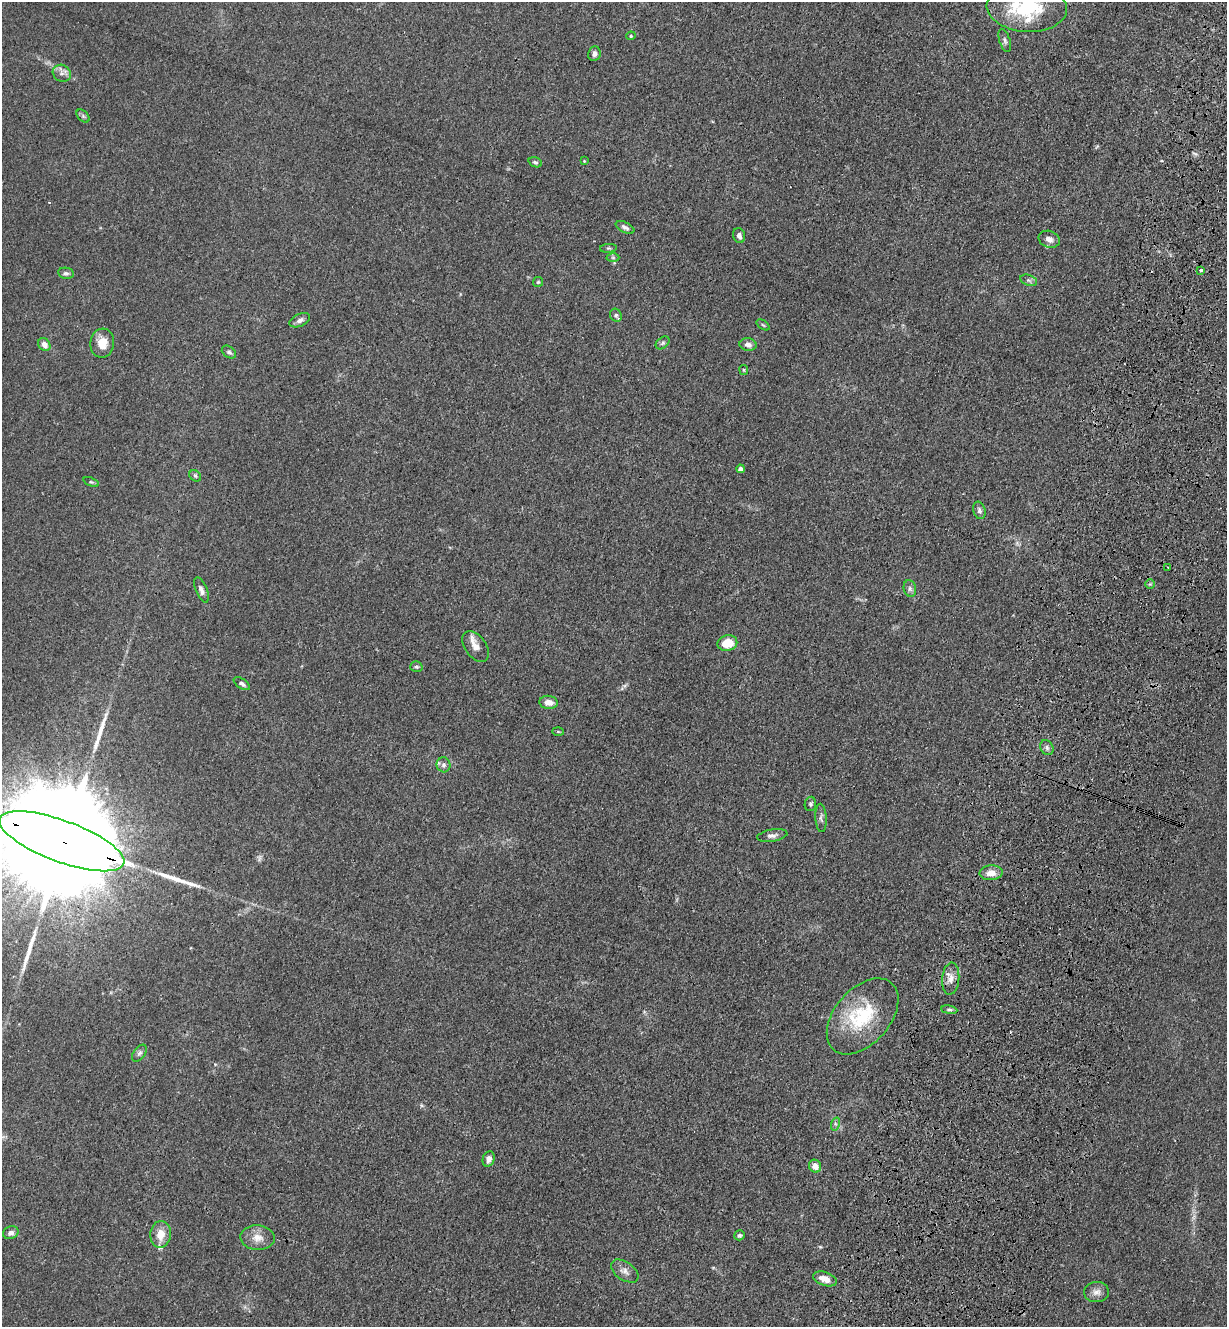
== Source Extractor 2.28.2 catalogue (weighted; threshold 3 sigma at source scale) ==
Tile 10 of 4 x 4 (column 2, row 3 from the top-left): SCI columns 1455-2679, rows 1358-2682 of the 5485 x 5364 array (HDU 1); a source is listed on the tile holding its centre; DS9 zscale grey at full resolution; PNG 1229 x 1329 px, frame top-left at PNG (2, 2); each listed source drawn as its Kron ellipse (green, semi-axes under 4 px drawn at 4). Shown black and unused: <1% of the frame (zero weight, under 3 of 4 exposures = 5% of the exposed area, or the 3 px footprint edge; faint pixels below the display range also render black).
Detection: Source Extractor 2.28.2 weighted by HDU 2 'WHT'; one run over the whole footprint, this tile lists its part. Background 0.0365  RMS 0.0045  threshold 0.0201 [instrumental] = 3 sigma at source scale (4.5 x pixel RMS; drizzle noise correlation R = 1.50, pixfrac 1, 0.05/0.05 arcsec/px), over >= 5 px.
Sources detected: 72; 1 inside a brighter object's white glare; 2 cosmic-ray / hot-pixel residue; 3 long thin detections or spike segments (spike, bleed or trail) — neither listed nor drawn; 5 inside a brighter listed object's ellipse — not listed separately; the other 61 listed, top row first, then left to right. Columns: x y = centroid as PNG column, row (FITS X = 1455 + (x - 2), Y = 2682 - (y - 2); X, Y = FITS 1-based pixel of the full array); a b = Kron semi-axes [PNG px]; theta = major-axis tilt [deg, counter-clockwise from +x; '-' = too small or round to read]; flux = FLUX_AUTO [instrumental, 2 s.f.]
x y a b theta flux
1027 7 40 24 -4 33
631 36 5 4 - 0.6
1005 40 12 5 -72 1.2
594 54 7 6 - 1.4
62 73 9 8 - 2.2
83 116 8 5 -45 0.87
584 161 3 3 - 0.31
535 162 7 5 -20 0.84
625 227 10 5 -25 1.3
739 236 7 5 -73 1.8
1049 239 11 8 -21 2.7
608 248 8 3 5 0.65
613 258 6 4 -1 0.7
1201 270 3 3 - 3.1
66 273 8 5 -8 1.1
1029 280 9 5 -20 1.2
538 282 5 5 - 0.57
616 315 6 5 - 1
300 320 11 6 24 1.8
763 325 7 4 -37 0.58
102 343 14 12 83 6.1
663 343 8 5 42 0.96
44 345 7 5 -55 3.1
748 345 8 6 -10 2.3
229 352 8 5 -35 1.2
744 370 5 4 - 0.57
740 469 4 4 - 2.5
195 476 6 5 - 0.73
91 482 8 4 -22 0.67
979 510 9 6 -75 1.3
1168 567 2 2 - 0.42
1150 584 5 5 - 0.65
910 589 8 6 -76 1.3
201 590 13 5 -67 2.1
727 643 10 8 12 9.7
476 646 17 10 -55 4
416 667 6 5 - 0.78
242 684 9 5 -34 1.3
549 702 9 6 -5 3.5
558 731 6 4 -2 0.48
1047 748 8 6 -61 1.3
444 765 7 7 - 1.4
810 804 7 5 81 0.85
821 818 14 5 -87 1.5
772 835 15 6 9 2
62 841 66 21 -20 34000
991 873 11 7 5 4.8
951 979 16 8 85 3.6
949 1010 8 4 -8 0.86
863 1016 44 27 49 29
139 1053 10 5 52 1.4
835 1124 7 4 73 0.86
489 1159 8 6 70 2.3
815 1166 6 6 - 3.4
11 1233 8 6 20 1.7
161 1234 13 10 84 6.4
739 1235 5 4 - 0.8
258 1238 17 12 -3 4.8
625 1271 15 9 -35 2.8
825 1279 12 6 -18 4.3
1096 1292 12 10 3 2.8
Overlapping masked pixels (flux is a lower limit): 1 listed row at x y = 62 841
Isophote crosses this tile's border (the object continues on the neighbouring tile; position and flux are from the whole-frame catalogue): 2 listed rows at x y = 1027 7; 62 841